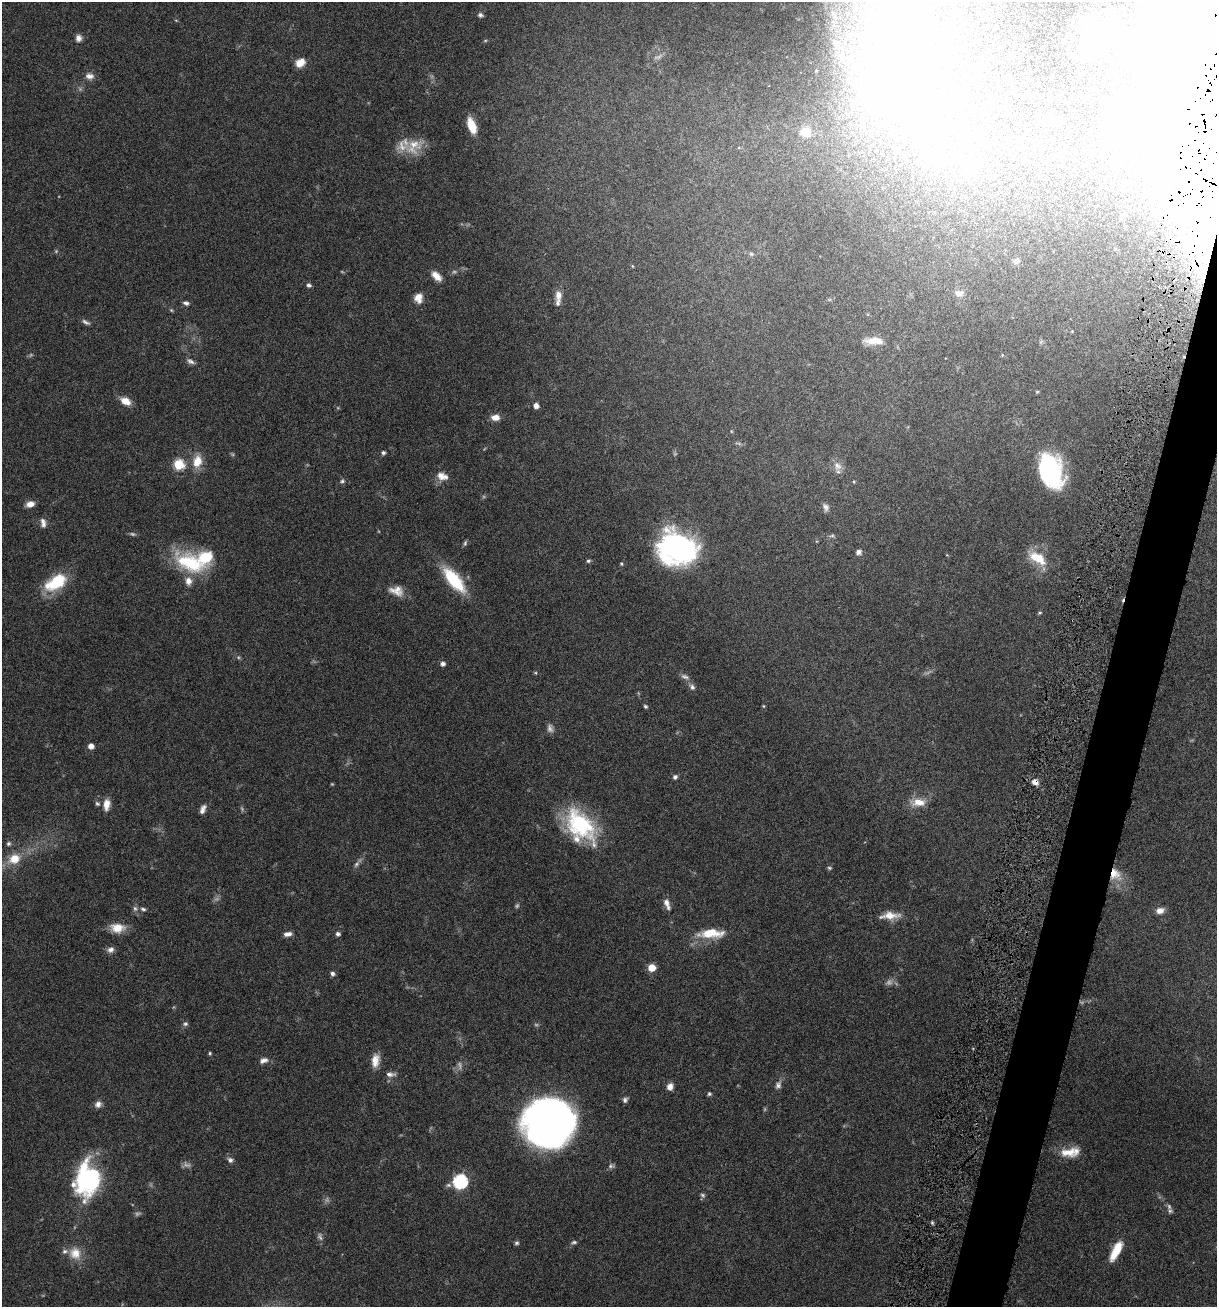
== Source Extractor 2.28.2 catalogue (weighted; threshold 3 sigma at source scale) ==
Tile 10 of 4 x 4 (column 2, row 3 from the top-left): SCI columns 1402-2616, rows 1315-2619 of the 5307 x 5252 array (HDU 1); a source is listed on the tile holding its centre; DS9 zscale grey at full resolution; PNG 1219 x 1309 px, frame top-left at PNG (2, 2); no overlay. Shown black and unused: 3% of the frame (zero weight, under 5 of 9 exposures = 3% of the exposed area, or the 3 px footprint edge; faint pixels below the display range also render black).
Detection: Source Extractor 2.28.2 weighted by HDU 2 'WHT'; one run over the whole footprint, this tile lists its part. Background 0.0462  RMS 0.0032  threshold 0.013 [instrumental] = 3 sigma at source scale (4.09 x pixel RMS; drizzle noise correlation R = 1.36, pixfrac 0.8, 0.05/0.05 arcsec/px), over >= 5 px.
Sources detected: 161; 23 too faint to see at this stretch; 17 inside a brighter object's white glare — not listed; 10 inside a brighter listed object's ellipse — not listed separately; the other 111 listed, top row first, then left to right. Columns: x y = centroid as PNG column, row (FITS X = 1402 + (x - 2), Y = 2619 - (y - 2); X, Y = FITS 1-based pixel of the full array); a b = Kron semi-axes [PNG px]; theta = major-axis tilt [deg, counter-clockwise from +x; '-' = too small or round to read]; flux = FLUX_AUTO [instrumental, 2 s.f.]
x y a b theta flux
480 15 7 5 -17 0.81
852 33 4 3 - 0.28
78 38 9 8 - 1.5
1099 38 26 17 45 33
1011 54 5 4 - 0.47
908 61 22 11 -88 7.2
300 62 11 8 39 3.2
89 76 12 9 -5 1.8
1123 117 31 23 -66 19
1049 120 12 7 1 2
472 126 16 8 -71 6.1
806 132 11 10 - 5.8
414 146 26 19 33 6.7
1042 149 5 5 - 0.72
932 162 6 5 - 0.58
969 166 18 10 49 6.7
1123 215 7 4 21 0.43
751 254 7 6 - 0.71
1017 261 8 6 27 1.1
632 266 5 3 - 0.26
436 276 14 8 -44 2.7
309 285 5 4 - 0.87
959 293 12 8 8 1.5
558 295 14 8 -87 2.3
418 297 11 8 45 2.6
186 303 7 5 -15 0.89
171 310 5 4 - 0.34
86 322 12 5 -29 0.9
1072 331 4 4 - 0.25
874 341 24 9 0 4.1
1002 355 4 4 - 0.26
190 361 10 6 -30 1.1
1037 392 5 4 - 0.33
125 401 12 8 -29 3.3
536 406 5 5 - 1.8
495 417 9 7 -1 2.5
731 431 5 3 - 0.27
383 453 5 5 - 0.59
197 461 17 12 76 4.6
179 464 6 6 - 19
837 466 14 11 -70 2.2
1051 472 32 19 -81 37
441 476 12 10 -52 2.5
342 481 6 5 - 0.59
854 481 4 3 - 0.3
30 504 9 6 15 2.4
826 507 10 7 -68 1.1
43 523 12 6 -77 1.5
465 543 8 5 74 0.55
675 546 42 28 -45 50
858 552 7 6 - 1.1
1037 558 25 13 -32 7.1
588 561 6 4 27 0.53
190 563 43 21 -25 19
621 564 5 4 - 0.35
454 580 35 13 -50 14
56 582 29 15 31 12
396 591 19 12 -14 3.4
1040 613 6 4 19 0.36
443 664 5 5 - 1.2
685 677 13 6 -21 1.1
692 687 8 6 -56 1
645 706 5 4 - 0.51
763 706 4 4 - 0.31
91 746 5 4 - 2.4
675 777 6 5 - 0.74
1035 782 7 6 - 1.8
918 802 19 10 0 4.2
97 804 8 5 -38 0.66
106 804 13 8 85 2.9
203 809 12 6 66 1.5
580 824 42 24 -48 27
8 844 5 5 - 0.68
14 859 15 12 25 5
356 864 9 6 46 0.9
829 868 6 4 -21 0.45
1115 874 19 14 -56 5.8
667 904 15 6 -69 1.9
143 909 8 5 -16 0.71
1160 911 10 7 13 2
890 915 28 9 3 4.1
117 928 18 11 -1 4.5
711 933 37 12 2 7.6
288 934 10 6 8 1.5
338 934 5 4 - 0.95
111 950 9 7 31 1.3
652 968 5 5 - 6.7
332 973 5 5 - 0.89
185 1024 7 6 - 0.67
210 1053 4 3 - 0.43
264 1060 11 7 19 1.4
375 1060 16 9 82 3.3
390 1074 13 6 -2 1.4
778 1085 10 8 64 1.2
670 1087 8 7 - 1.8
709 1094 5 5 - 0.5
625 1100 7 6 - 0.8
98 1104 9 8 - 1.4
551 1119 42 38 -9 170
1068 1152 23 12 1 5
230 1160 8 7 - 0.96
611 1166 8 6 8 0.78
88 1180 31 23 58 38
460 1181 7 6 - 53
703 1195 7 5 -41 0.64
1170 1211 7 6 - 0.67
932 1222 6 4 -20 0.43
574 1242 8 4 7 0.59
517 1243 6 5 - 0.58
1116 1251 23 8 63 7
75 1253 17 16 - 4.8
Overlapping masked pixels (flux is a lower limit): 2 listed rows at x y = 1035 782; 1115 874